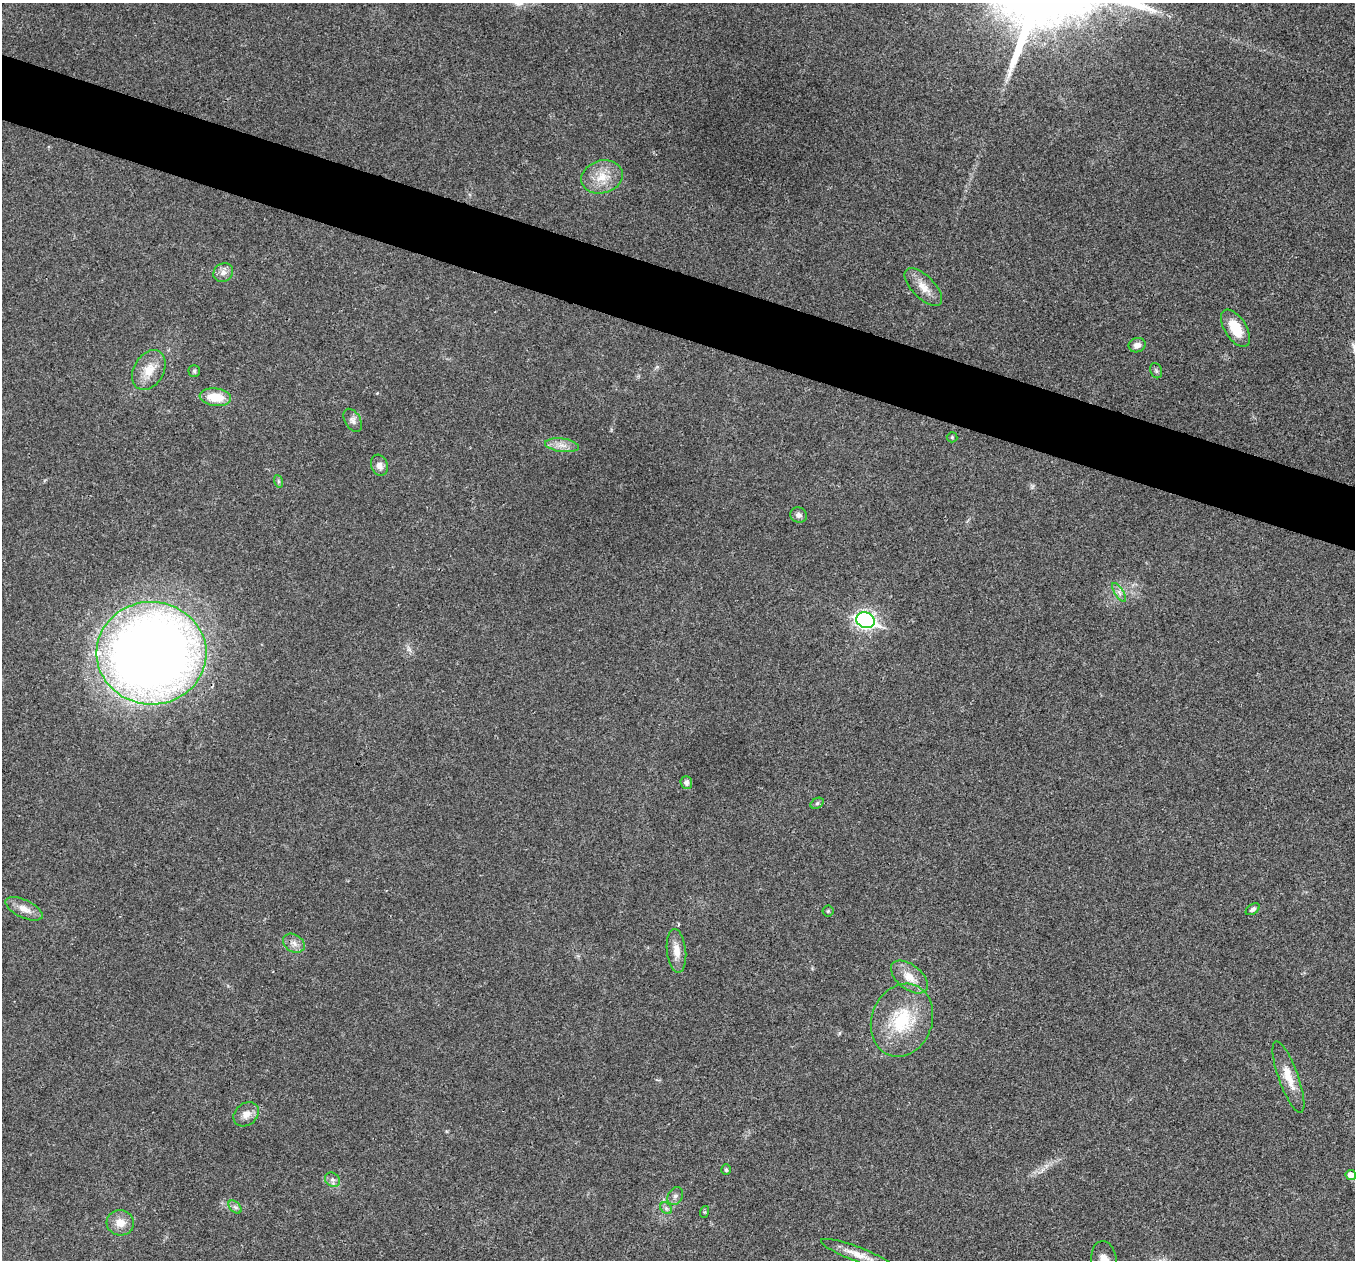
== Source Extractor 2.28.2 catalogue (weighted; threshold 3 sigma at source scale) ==
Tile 11 of 4 x 4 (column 3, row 3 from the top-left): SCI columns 2711-4063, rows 1524-2781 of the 5418 x 5432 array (HDU 1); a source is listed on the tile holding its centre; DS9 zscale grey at full resolution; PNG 1357 x 1262 px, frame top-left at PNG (2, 3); each listed source drawn as its Kron ellipse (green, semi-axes under 4 px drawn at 4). Shown black and unused: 5% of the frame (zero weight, under 3 of 4 exposures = <1% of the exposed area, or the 3 px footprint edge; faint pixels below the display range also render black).
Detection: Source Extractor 2.28.2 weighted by HDU 2 'WHT'; one run over the whole footprint, this tile lists its part. Background 0.0191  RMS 0.0045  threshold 0.0204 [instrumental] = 3 sigma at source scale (4.5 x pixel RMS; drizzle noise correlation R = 1.50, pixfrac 1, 0.05/0.05 arcsec/px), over >= 5 px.
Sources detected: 40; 1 inside a brighter object's white glare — neither listed nor drawn; the other 39 listed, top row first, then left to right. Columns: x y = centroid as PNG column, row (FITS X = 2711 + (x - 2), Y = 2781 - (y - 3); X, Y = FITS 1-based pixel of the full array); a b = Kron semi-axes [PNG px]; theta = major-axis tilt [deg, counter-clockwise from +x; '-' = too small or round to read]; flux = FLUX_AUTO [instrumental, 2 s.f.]
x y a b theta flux
602 177 21 16 15 9.6
223 273 10 9 - 2.5
923 287 24 11 -45 6.1
1235 328 21 11 -58 11
1137 345 8 7 - 2.6
149 370 21 15 60 8.3
194 371 5 5 - 0.77
1156 371 8 5 -69 0.88
215 397 16 9 -7 10
353 420 12 7 -60 2
952 437 5 5 - 0.54
562 445 17 6 -8 3.7
379 465 11 8 -71 2.7
278 481 6 4 -71 0.7
799 515 8 7 - 1.7
1119 592 11 4 -57 1.5
865 620 9 7 -18 160
151 653 55 51 -2 580
686 782 6 6 - 1.4
817 803 7 5 30 0.76
24 909 20 9 -25 4.7
1253 909 7 5 35 1.1
828 911 5 5 - 0.64
294 943 11 8 -31 2.9
676 951 22 9 -84 5.2
909 977 21 12 -38 6.9
902 1020 37 30 69 28
1288 1077 37 10 -70 8.4
246 1114 14 11 41 3.9
726 1170 5 4 - 0.72
1351 1175 5 5 - 3.7
332 1180 8 6 -42 1.5
675 1196 9 7 58 1.5
235 1207 8 5 -45 1.1
666 1208 7 5 -45 1.1
704 1212 6 4 71 0.54
120 1223 14 12 -13 5.2
858 1254 39 7 -21 6.3
1104 1260 19 12 -82 6.6
Isophote crosses this tile's border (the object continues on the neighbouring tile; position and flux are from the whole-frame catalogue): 1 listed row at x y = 1104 1260